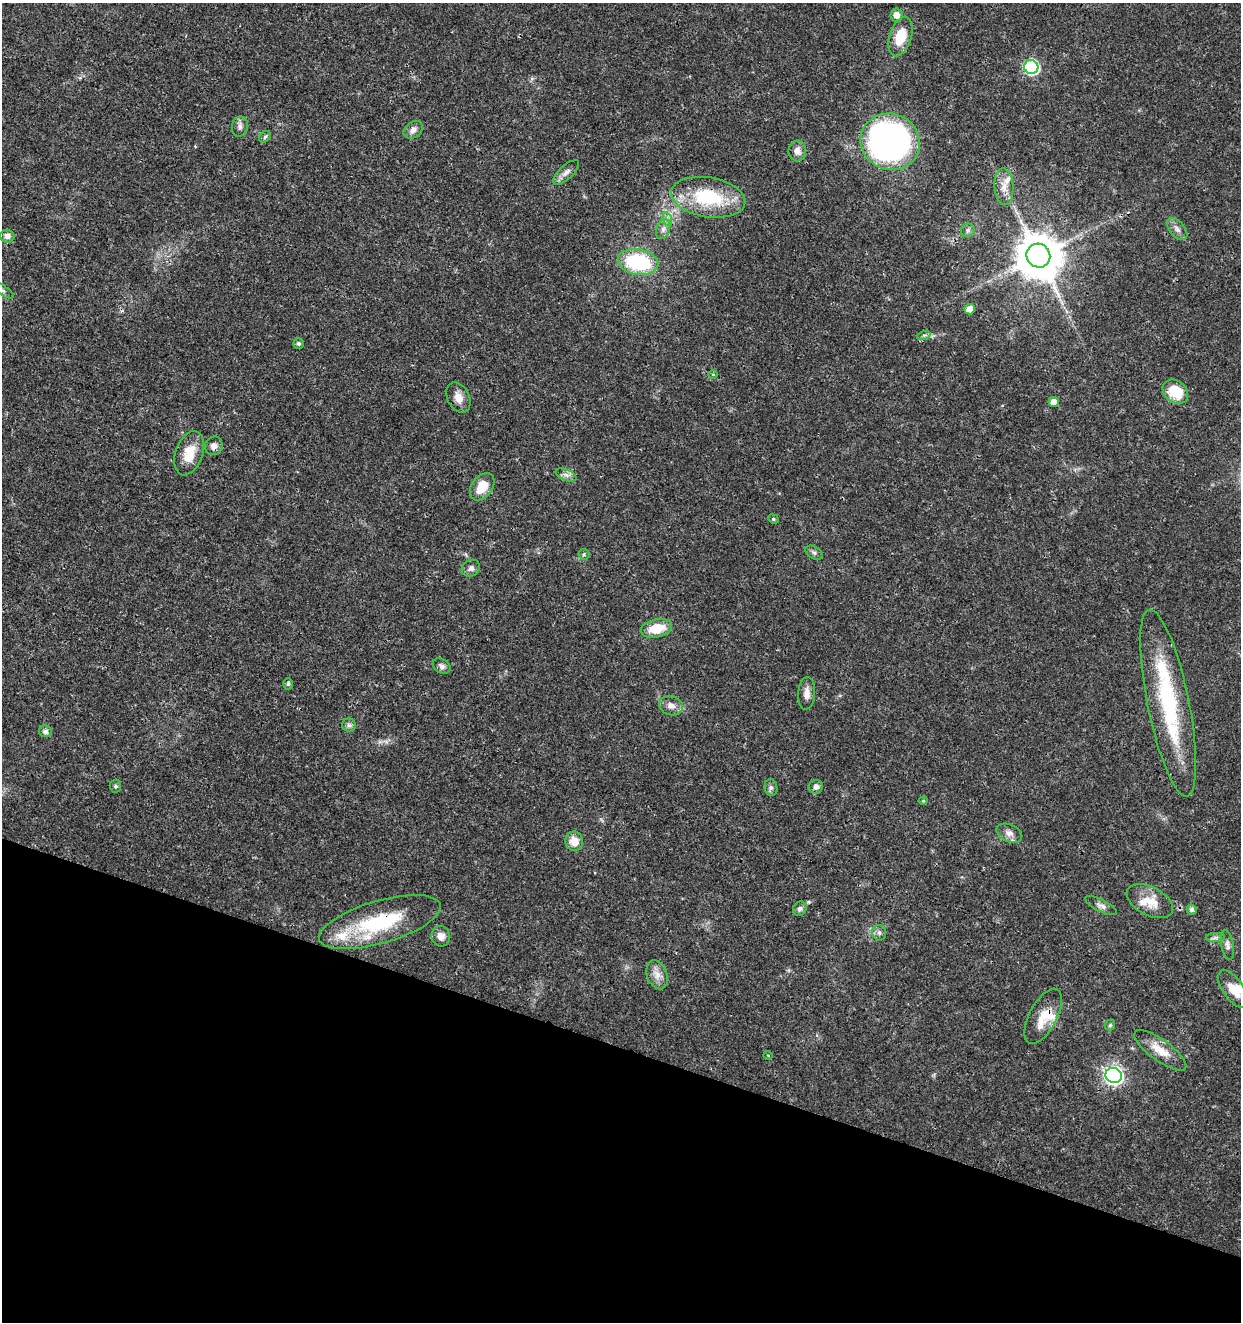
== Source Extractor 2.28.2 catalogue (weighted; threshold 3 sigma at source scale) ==
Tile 15 of 4 x 4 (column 3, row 4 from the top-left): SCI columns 2763-4001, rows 6-1325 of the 5462 x 5297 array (HDU 1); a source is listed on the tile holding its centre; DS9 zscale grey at full resolution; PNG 1243 x 1324 px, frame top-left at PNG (2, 3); each listed source drawn as its Kron ellipse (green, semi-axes under 4 px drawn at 4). Shown black and unused: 21% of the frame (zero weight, under 3 of 4 exposures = <1% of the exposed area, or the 3 px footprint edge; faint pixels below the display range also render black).
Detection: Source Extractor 2.28.2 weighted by HDU 2 'WHT'; one run over the whole footprint, this tile lists its part. Background 0.0178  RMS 0.0021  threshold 0.00932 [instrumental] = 3 sigma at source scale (4.5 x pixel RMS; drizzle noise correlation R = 1.50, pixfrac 1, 0.0396/0.0396 arcsec/px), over >= 5 px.
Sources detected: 71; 7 inside a brighter listed object's ellipse — not listed separately; the other 64 listed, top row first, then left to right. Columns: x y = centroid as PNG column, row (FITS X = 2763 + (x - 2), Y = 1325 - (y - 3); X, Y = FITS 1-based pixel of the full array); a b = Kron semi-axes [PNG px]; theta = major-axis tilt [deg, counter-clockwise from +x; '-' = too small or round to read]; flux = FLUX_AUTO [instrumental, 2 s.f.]
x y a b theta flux
896 15 6 6 - 1.7
900 36 20 11 72 5.6
1031 67 7 7 - 36
240 127 10 8 80 0.91
413 130 10 8 40 1.1
265 137 6 5 - 0.36
890 142 30 28 -24 80
797 151 10 9 - 1.4
566 172 16 7 43 1.2
1004 187 18 9 -86 2.2
708 197 37 20 -9 14
667 219 7 4 -72 0.62
663 229 10 6 70 0.9
1177 229 13 7 -49 1.1
968 230 7 6 - 0.61
7 236 7 6 - 1.1
1038 256 12 11 - 860
638 262 20 12 -9 17
2 290 14 5 -31 0.79
969 309 5 5 - 1.5
924 335 7 4 18 0.39
299 343 5 5 - 0.49
713 374 4 4 - 0.26
1175 392 14 11 -37 5.7
458 397 16 11 -62 2
1053 402 5 5 - 1.7
214 446 9 8 - 1
189 453 23 13 70 4.4
566 475 11 5 -24 0.86
482 487 15 10 53 3.9
773 519 5 4 - 0.29
814 553 9 6 -30 0.58
584 554 5 5 - 0.3
471 568 9 8 - 0.93
656 628 16 9 12 5.2
442 666 9 7 -33 0.82
288 684 6 5 - 0.41
807 693 16 8 85 1.6
1168 703 95 21 -78 23
671 706 12 9 -16 1.4
349 725 7 6 - 0.62
45 731 6 6 - 0.84
116 786 6 5 - 0.48
816 787 7 6 - 0.71
771 788 8 6 -77 0.59
923 801 4 4 - 0.22
1009 833 13 8 -25 1.3
574 841 10 9 - 2.5
1150 901 25 14 -27 3.8
1101 906 17 6 -27 1
800 909 8 6 56 0.65
1192 910 5 5 - 0.71
380 922 63 21 16 18
879 933 8 7 - 0.71
441 936 10 9 - 1.5
1215 938 10 4 1 0.63
1227 945 15 6 -79 0.89
657 975 15 10 -70 1.8
1233 989 22 10 -55 4
1043 1016 30 13 62 4.2
1110 1025 5 5 - 0.31
1160 1050 31 10 -36 3.9
768 1055 5 3 - 0.17
1114 1075 8 7 - 70
Overlapping masked pixels (flux is a lower limit): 4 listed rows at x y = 708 197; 1038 256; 380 922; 1043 1016
Isophote crosses this tile's border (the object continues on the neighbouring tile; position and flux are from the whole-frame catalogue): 1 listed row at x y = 2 290